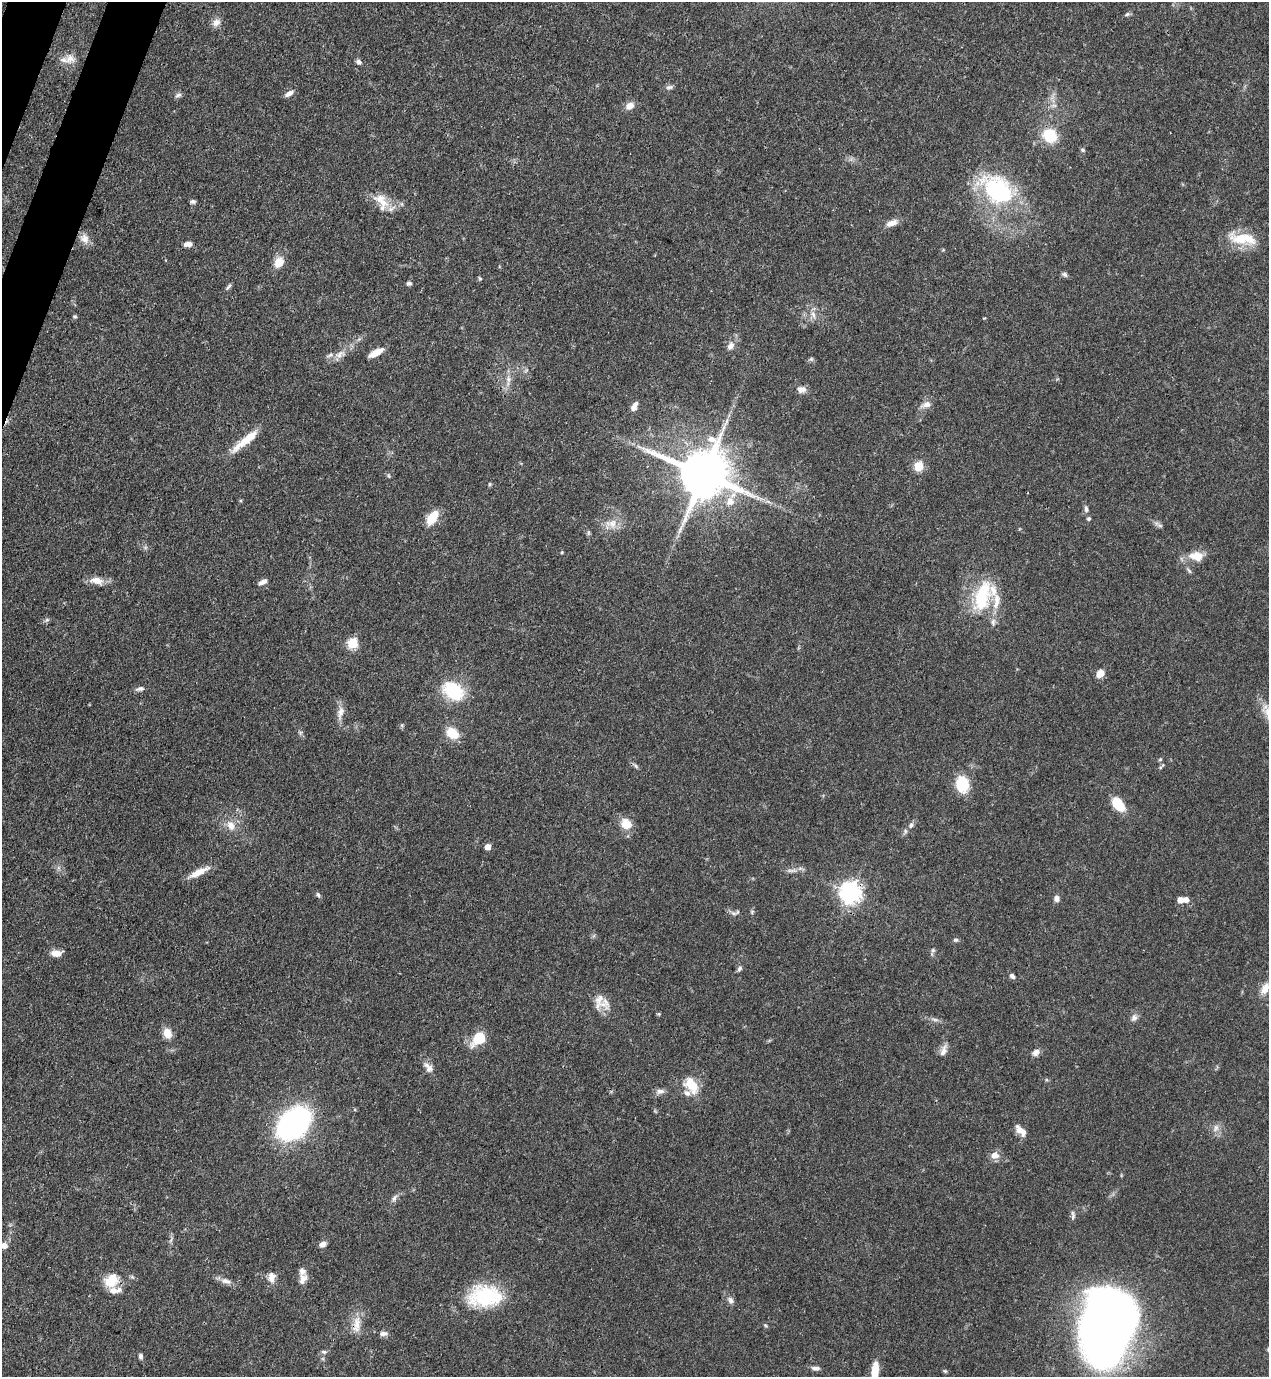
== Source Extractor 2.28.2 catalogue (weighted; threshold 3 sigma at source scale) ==
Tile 11 of 4 x 4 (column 3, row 3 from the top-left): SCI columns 2759-4025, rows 1416-2790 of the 5645 x 5583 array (HDU 1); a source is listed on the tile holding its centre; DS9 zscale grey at full resolution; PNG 1271 x 1379 px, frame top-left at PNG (2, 2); no overlay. Shown black and unused: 2% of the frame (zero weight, under 3 of 4 exposures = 7% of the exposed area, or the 3 px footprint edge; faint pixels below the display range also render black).
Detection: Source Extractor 2.28.2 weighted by HDU 2 'WHT'; one run over the whole footprint, this tile lists its part. Background 0.0728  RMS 0.0036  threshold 0.0162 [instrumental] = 3 sigma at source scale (4.5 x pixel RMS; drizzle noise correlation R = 1.50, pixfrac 1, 0.05/0.05 arcsec/px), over >= 5 px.
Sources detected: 125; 1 inside a brighter object's white glare — not listed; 7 inside a brighter listed object's ellipse — not listed separately; the other 117 listed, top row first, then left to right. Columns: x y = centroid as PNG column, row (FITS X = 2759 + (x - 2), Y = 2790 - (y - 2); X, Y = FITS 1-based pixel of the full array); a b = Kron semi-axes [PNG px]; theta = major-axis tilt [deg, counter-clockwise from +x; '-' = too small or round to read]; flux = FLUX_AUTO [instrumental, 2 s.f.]
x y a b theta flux
1127 14 8 5 22 0.71
216 22 12 10 48 2.2
70 59 14 13 - 3.6
359 62 7 6 - 1.1
669 87 11 5 6 1.1
289 93 12 6 31 1.7
178 95 10 6 23 1
630 106 11 8 34 2.8
1050 135 17 15 -36 11
1083 150 6 5 - 0.65
997 190 36 24 -40 46
193 201 7 5 -14 0.84
383 203 16 11 -14 5.6
892 223 17 8 21 2.6
85 239 14 11 -57 2.9
1243 239 39 14 -8 11
188 244 10 6 8 2
279 262 12 9 56 5.2
1064 274 8 6 -33 0.89
480 278 5 4 - 0.47
409 283 6 5 - 0.87
228 287 10 4 46 0.8
813 314 9 6 -64 1.7
75 317 5 5 - 0.54
731 346 11 8 52 2.1
376 353 15 6 29 4.2
340 354 17 9 26 3.2
811 359 6 5 - 0.66
508 379 10 7 -79 1.8
802 389 11 8 3 2.4
926 404 15 8 19 2.3
634 407 12 6 63 2.4
245 441 39 8 39 8.6
919 466 5 5 - 17
704 474 15 14 - 2200
389 476 6 3 -71 0.47
490 484 5 5 - 0.46
730 501 13 12 - 4.4
1086 509 9 5 -79 1.1
432 518 19 10 57 6.8
1089 519 5 5 - 0.63
612 523 15 13 -15 4.3
1160 525 9 5 -27 0.94
588 533 7 4 90 0.57
562 552 5 3 - 0.34
1196 556 19 11 -5 5.5
1189 571 10 3 -50 0.73
97 581 17 9 -15 3.9
263 582 11 6 27 1.6
982 596 38 18 75 22
47 620 6 5 - 0.7
993 622 10 6 75 1.4
352 643 5 5 - 25
1100 673 8 6 52 3.9
140 689 11 6 10 1.3
453 691 26 18 -38 18
340 713 19 8 74 2.8
402 725 6 4 72 0.51
452 733 13 10 -31 7.9
1160 759 5 5 - 0.47
1163 765 7 4 74 0.55
636 766 9 4 -36 0.79
962 784 15 11 -82 14
1118 804 15 8 -53 12
626 824 13 11 -41 5.7
231 825 14 10 -59 3.8
911 825 8 6 70 1
487 847 5 4 - 4
792 870 18 5 4 1.8
199 872 27 7 25 5
850 892 8 7 - 220
318 895 7 5 -57 0.81
1056 898 8 6 -90 1.5
1186 899 7 6 - 1.9
1180 900 5 5 - 3
752 912 6 5 - 0.56
734 913 8 6 -6 1.1
956 940 6 6 - 0.77
933 950 6 5 - 0.62
56 953 13 7 2 3.1
739 969 8 6 58 0.87
1012 976 7 6 - 1.1
1265 988 18 10 58 4
599 999 18 12 64 4.4
659 1014 6 4 -72 0.42
1134 1018 10 8 58 1.6
935 1019 13 4 -10 1.2
167 1033 12 9 -67 3.7
479 1038 11 8 44 16
943 1050 18 8 69 2.4
1036 1052 11 8 35 1.8
428 1068 15 9 -54 2.5
691 1085 21 12 -53 8.4
660 1091 12 7 8 1.6
294 1123 26 18 44 100
1216 1128 11 7 79 1.8
1021 1131 18 8 -48 3
995 1155 9 8 - 3.1
394 1198 11 6 51 1.4
1073 1215 13 5 -88 1
323 1244 9 6 29 1.6
4 1245 7 6 - 2.2
271 1277 14 9 -88 2.7
303 1279 15 8 62 2.6
226 1281 15 7 -15 2.3
109 1282 20 12 -11 6.5
485 1296 38 24 2 27
730 1300 11 8 -54 1.5
357 1324 23 10 88 4.9
765 1325 5 4 - 0.46
1107 1326 66 41 73 370
383 1333 11 6 6 1.4
324 1352 8 5 -1 0.89
140 1356 7 5 -85 0.96
816 1368 12 6 -6 1.3
875 1371 19 7 84 7.5
945 1371 5 4 - 0.49
Overlapping masked pixels (flux is a lower limit): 2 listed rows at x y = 1050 135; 850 892
Isophote crosses this tile's border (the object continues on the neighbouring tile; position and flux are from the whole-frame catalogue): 3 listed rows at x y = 1265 988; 4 1245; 875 1371